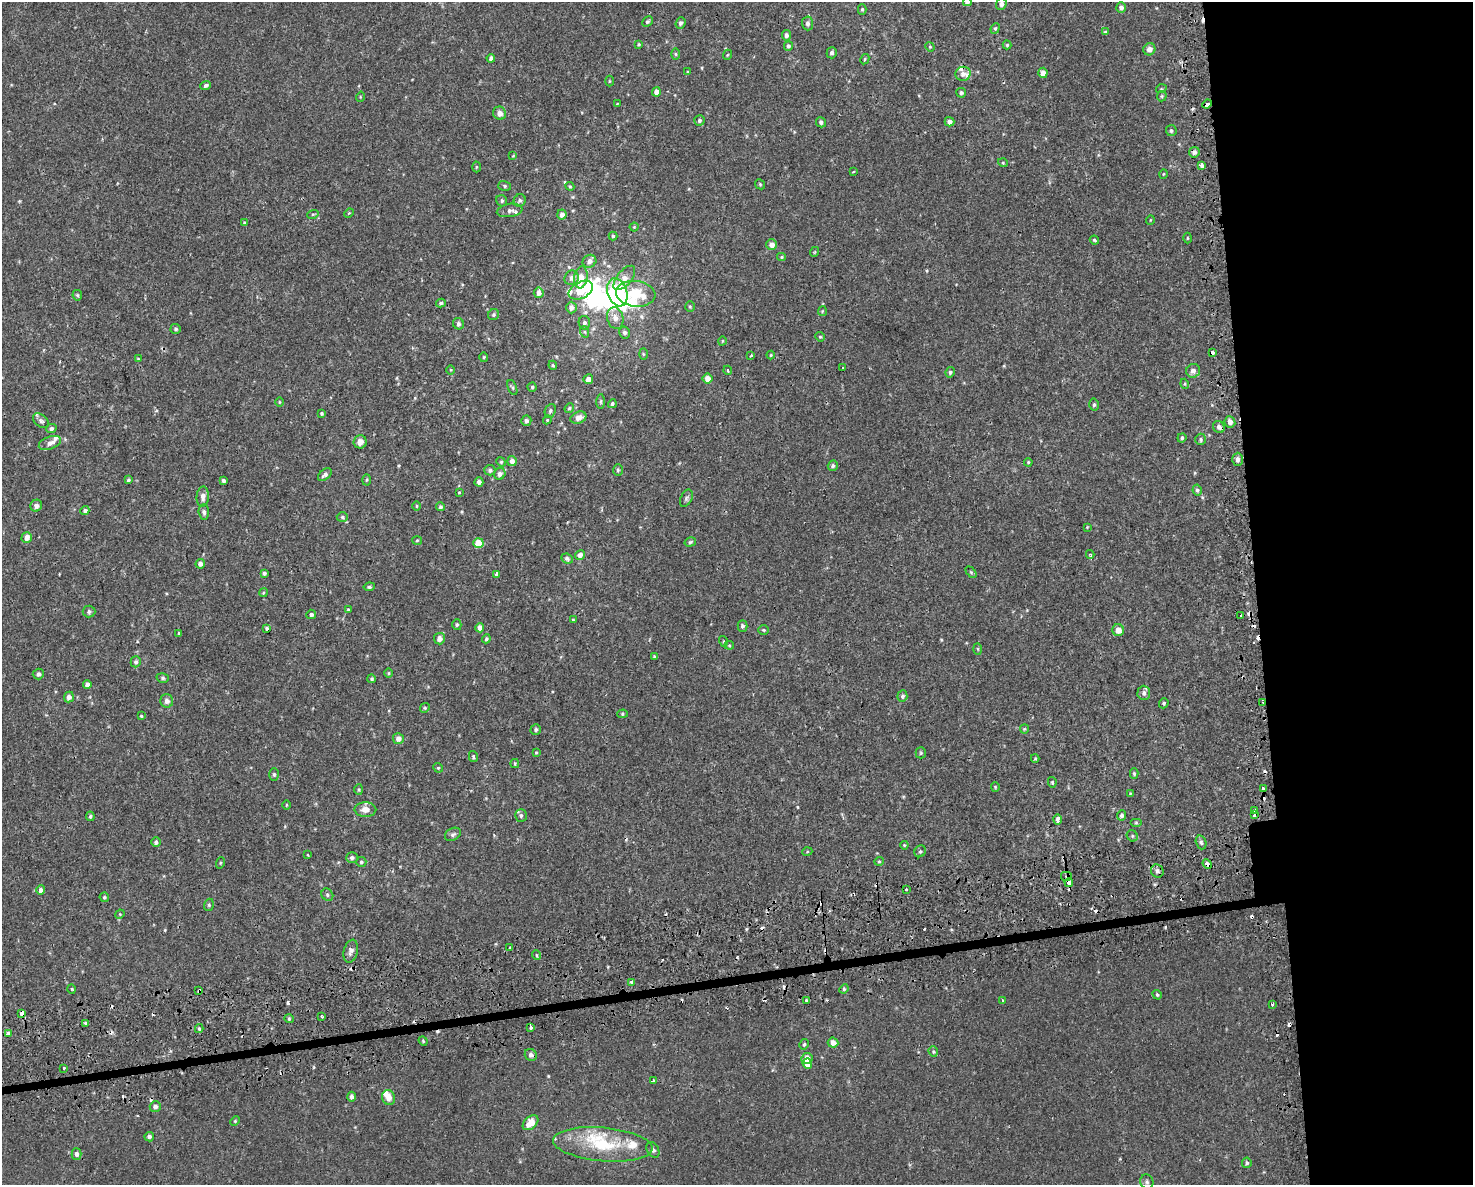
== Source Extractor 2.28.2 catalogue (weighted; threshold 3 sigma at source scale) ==
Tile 6 of 3 x 4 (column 3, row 2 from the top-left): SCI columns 3036-4506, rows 2407-3589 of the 4556 x 4811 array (HDU 1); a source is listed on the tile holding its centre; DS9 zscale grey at full resolution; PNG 1475 x 1187 px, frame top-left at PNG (2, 2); each listed source drawn as its Kron ellipse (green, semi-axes under 4 px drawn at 4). Shown black and unused: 16% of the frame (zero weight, under 2 of 3 exposures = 3% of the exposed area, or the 3 px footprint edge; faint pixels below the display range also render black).
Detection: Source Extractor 2.28.2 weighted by HDU 2 'WHT'; one run over the whole footprint, this tile lists its part. Background 5.66e-04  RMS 0.0026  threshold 0.0117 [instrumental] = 3 sigma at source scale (4.5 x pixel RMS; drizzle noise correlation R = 1.50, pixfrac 1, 0.0396/0.0396 arcsec/px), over >= 5 px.
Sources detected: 324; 6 inside a brighter object's white glare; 35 cosmic-ray / hot-pixel residue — neither listed nor drawn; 9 inside a brighter listed object's ellipse — not listed separately; the other 274 listed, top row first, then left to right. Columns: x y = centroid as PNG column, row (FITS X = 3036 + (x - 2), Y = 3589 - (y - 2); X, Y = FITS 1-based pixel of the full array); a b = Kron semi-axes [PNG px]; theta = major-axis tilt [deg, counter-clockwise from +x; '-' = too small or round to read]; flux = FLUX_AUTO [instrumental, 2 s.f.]
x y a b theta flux
967 2 4 4 - 0.98
1001 4 6 5 - 1.1
1121 7 5 5 - 1.1
862 9 5 4 - 0.33
647 22 6 4 43 0.45
680 23 5 5 - 0.6
808 23 7 5 -86 0.83
995 28 5 4 - 0.37
1106 32 3 3 - 0.6
786 35 5 4 - 0.76
639 44 4 3 - 0.29
1007 45 4 4 - 0.35
788 46 5 4 - 0.47
930 47 5 4 - 0.26
1149 49 6 6 - 1.5
832 53 5 5 - 0.69
676 54 6 4 -89 0.34
727 55 5 3 - 0.24
491 58 4 4 - 0.71
865 59 5 3 - 0.3
688 72 4 4 - 0.28
1043 73 5 4 - 1.6
963 74 7 7 - 1.3
609 81 5 3 - 0.25
206 85 5 4 - 0.64
1161 89 5 3 - 0.23
656 92 4 4 - 1.3
961 93 5 4 - 0.6
1162 96 5 5 - 0.36
360 97 5 3 - 0.23
617 104 4 2 - 0.16
1207 104 5 3 - 1.1
500 113 7 6 - 1.6
699 120 5 5 - 0.54
821 122 5 5 - 0.68
950 122 5 4 - 1.3
1171 130 5 5 - 0.5
1194 152 5 5 - 0.88
513 156 4 3 - 0.22
1003 163 5 3 - 0.22
1201 165 4 4 - 1.4
476 167 5 3 - 0.26
854 172 3 2 - 0.29
1163 174 5 3 - 0.21
760 184 5 4 - 0.32
505 186 6 5 - 0.41
570 186 4 4 - 0.27
520 200 6 6 - 0.68
502 201 6 5 - 0.54
510 210 13 6 8 1.1
349 213 5 3 - 0.28
313 214 6 3 18 0.27
562 214 5 4 - 1.4
1150 220 5 3 - 0.19
244 223 4 4 - 0.38
634 227 4 4 - 0.27
613 236 4 4 - 0.4
1187 238 5 3 - 0.27
1094 240 5 3 - 0.31
772 245 5 5 - 1.5
814 252 5 3 - 0.24
781 257 4 4 - 0.31
589 261 7 6 - 1.2
581 277 11 6 81 3.8
572 278 7 7 - 1.2
624 278 14 7 51 2.5
581 290 13 8 27 8.2
617 292 14 9 -71 35
539 293 5 5 - 1.3
636 294 20 12 -7 10
77 295 5 5 - 0.36
441 303 5 4 - 0.41
690 306 5 4 - 0.3
571 308 6 5 - 1.3
822 311 5 4 - 0.26
493 315 6 5 - 0.52
615 318 11 8 -75 1.8
584 323 7 5 -81 0.69
458 324 6 5 - 0.57
176 329 5 5 - 0.49
585 332 6 3 -71 0.28
624 332 6 5 - 0.81
820 337 5 4 - 0.32
722 341 4 3 - 0.19
1212 352 4 3 - 3.3
643 354 6 4 -89 0.28
771 355 4 4 - 0.27
751 356 4 3 - 0.38
484 357 5 3 - 0.24
138 359 4 4 - 0.23
553 365 4 4 - 0.26
843 367 3 3 - 0.78
450 370 4 3 - 0.23
728 370 4 3 - 0.55
1193 371 7 6 - 1.1
950 372 5 4 - 0.51
588 379 5 4 - 1.4
708 379 5 5 - 2.1
1185 384 5 3 - 0.27
532 387 4 4 - 0.37
512 388 8 4 -68 0.4
601 401 7 3 89 0.34
279 402 5 3 - 0.23
612 404 4 4 - 0.45
1094 405 6 4 86 0.44
569 408 5 4 - 0.38
550 411 7 5 65 0.54
322 413 4 3 - 0.34
578 418 8 5 21 1.9
547 420 4 3 - 0.24
41 421 9 6 -39 0.68
526 421 5 5 - 0.76
1230 422 6 5 - 1.4
1219 427 6 5 - 1.1
51 428 5 4 - 0.67
1182 438 4 4 - 0.46
1201 439 6 5 - 0.48
360 442 7 6 - 1.5
50 443 11 6 21 1.4
1238 459 6 5 - 0.95
512 461 5 4 - 1.4
501 462 5 4 - 0.33
1028 462 4 3 - 0.29
833 466 5 5 - 0.53
490 470 5 5 - 0.57
618 470 6 5 - 0.42
500 474 6 5 - 0.99
325 475 8 5 40 0.9
128 480 4 3 - 0.4
366 480 5 3 - 0.31
223 481 4 3 - 0.59
479 482 4 4 - 0.98
1197 490 5 4 - 0.51
459 492 4 3 - 0.23
203 497 10 6 86 1.5
686 498 9 5 65 0.59
36 506 6 5 - 1.3
417 506 5 3 - 0.25
440 507 4 4 - 0.46
85 511 4 4 - 0.85
204 512 7 5 -83 0.77
342 517 5 5 - 0.43
1087 527 4 4 - 0.2
27 537 5 5 - 1.9
417 541 5 3 - 0.26
690 542 6 4 17 0.37
478 543 5 5 - 4.8
1090 554 4 3 - 0.45
580 555 5 4 - 1.1
567 558 6 4 -25 0.7
200 564 5 4 - 1.2
971 572 6 4 -46 0.34
264 573 4 3 - 0.5
496 574 4 3 - 2.1
369 587 6 4 8 0.39
263 593 4 3 - 0.27
348 610 4 3 - 0.23
89 611 6 6 - 0.65
311 614 5 4 - 0.65
1240 615 3 3 - 0.42
573 620 4 3 - 0.24
457 625 5 4 - 0.4
742 626 5 5 - 0.62
267 628 4 3 - 1.1
480 628 4 4 - 1.8
764 630 5 4 - 0.35
1118 630 6 6 - 2.1
179 633 3 3 - 0.28
439 639 6 5 - 1.7
486 639 4 4 - 0.49
723 641 5 3 - 0.24
729 645 4 4 - 0.27
978 649 5 3 - 0.27
654 657 4 3 - 0.46
136 662 5 5 - 0.63
389 673 5 3 - 0.25
38 674 5 5 - 0.87
163 678 6 5 - 0.44
372 679 4 4 - 0.42
87 684 4 4 - 1.1
1144 693 7 6 - 1
902 696 5 5 - 0.57
69 697 5 5 - 1.1
167 701 6 6 - 1.2
1263 702 3 3 - 0.28
1164 703 5 4 - 0.45
425 708 5 4 - 0.35
622 714 5 4 - 0.35
141 716 4 3 - 0.28
536 729 5 5 - 0.51
1024 729 4 4 - 0.26
398 739 5 5 - 1.6
536 752 3 3 - 0.44
921 753 5 5 - 0.32
473 756 5 4 - 0.41
1035 759 4 4 - 0.27
515 763 4 3 - 0.28
438 768 5 4 - 0.33
1134 773 5 4 - 0.38
274 774 6 5 - 0.44
1052 782 5 4 - 0.44
995 787 5 4 - 0.26
1263 788 3 3 - 8.7
359 790 5 4 - 0.31
1130 794 4 3 - 0.22
286 805 5 3 - 0.25
365 809 11 7 1 2.1
1255 810 3 3 - 1.4
1122 815 5 4 - 0.78
1254 815 3 3 - 2.9
90 816 5 4 - 0.44
521 816 6 6 - 0.65
1057 819 5 3 - 2.5
1136 823 6 4 0 0.34
453 834 8 6 30 0.67
1132 836 6 5 - 0.43
156 842 5 4 - 0.7
1201 842 7 5 -71 0.59
904 845 4 4 - 0.25
920 851 6 5 - 0.54
807 852 5 3 - 0.24
308 855 4 2 - 0.17
352 858 6 5 - 0.6
879 861 4 4 - 0.31
361 862 5 5 - 0.43
220 863 6 3 72 0.29
1207 864 5 3 - 2
1157 871 7 6 - 0.83
1067 876 6 4 0 0.47
1069 883 4 4 - 2.4
906 889 3 3 - 0.53
41 890 5 4 - 1.3
327 895 6 5 - 0.51
104 897 5 4 - 0.39
209 905 6 4 71 0.4
120 914 5 4 - 0.23
510 948 3 3 - 1.3
351 951 11 7 76 1.2
536 955 5 3 - 0.28
632 983 3 3 - 12
72 989 5 3 - 0.27
844 989 5 4 - 0.36
199 991 3 3 - 2
1157 995 5 4 - 0.41
806 1000 3 3 - 0.86
1002 1001 4 3 - 0.94
1272 1005 3 3 - 0.41
22 1013 4 3 - 4.5
322 1016 4 2 - 0.33
289 1019 5 4 - 0.35
86 1023 4 3 - 0.86
531 1027 3 3 - 2.6
199 1029 4 4 - 0.32
8 1033 4 3 - 1.8
423 1041 5 4 - 0.33
833 1043 5 5 - 1.7
804 1044 5 4 - 0.42
933 1052 5 4 - 0.36
531 1055 6 5 - 0.9
807 1058 6 5 - 1.9
807 1064 5 5 - 2.7
64 1068 3 3 - 0.76
653 1081 3 2 - 0.57
351 1097 5 4 - 0.77
389 1098 7 6 - 2.1
155 1107 5 5 - 0.86
235 1121 5 3 - 0.25
531 1123 9 6 42 4
149 1137 5 4 - 0.71
603 1144 50 17 -5 14
653 1150 8 6 -58 0.78
77 1154 5 5 - 0.95
1247 1163 5 5 - 0.48
1147 1182 7 6 - 0.65
Overlapping masked pixels (flux is a lower limit): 10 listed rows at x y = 1207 104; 1194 152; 1212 352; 1263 702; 1207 864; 1157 871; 1067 876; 1069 883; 199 991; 22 1013
Isophote crosses this tile's border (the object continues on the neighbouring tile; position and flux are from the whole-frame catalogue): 1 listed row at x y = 967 2